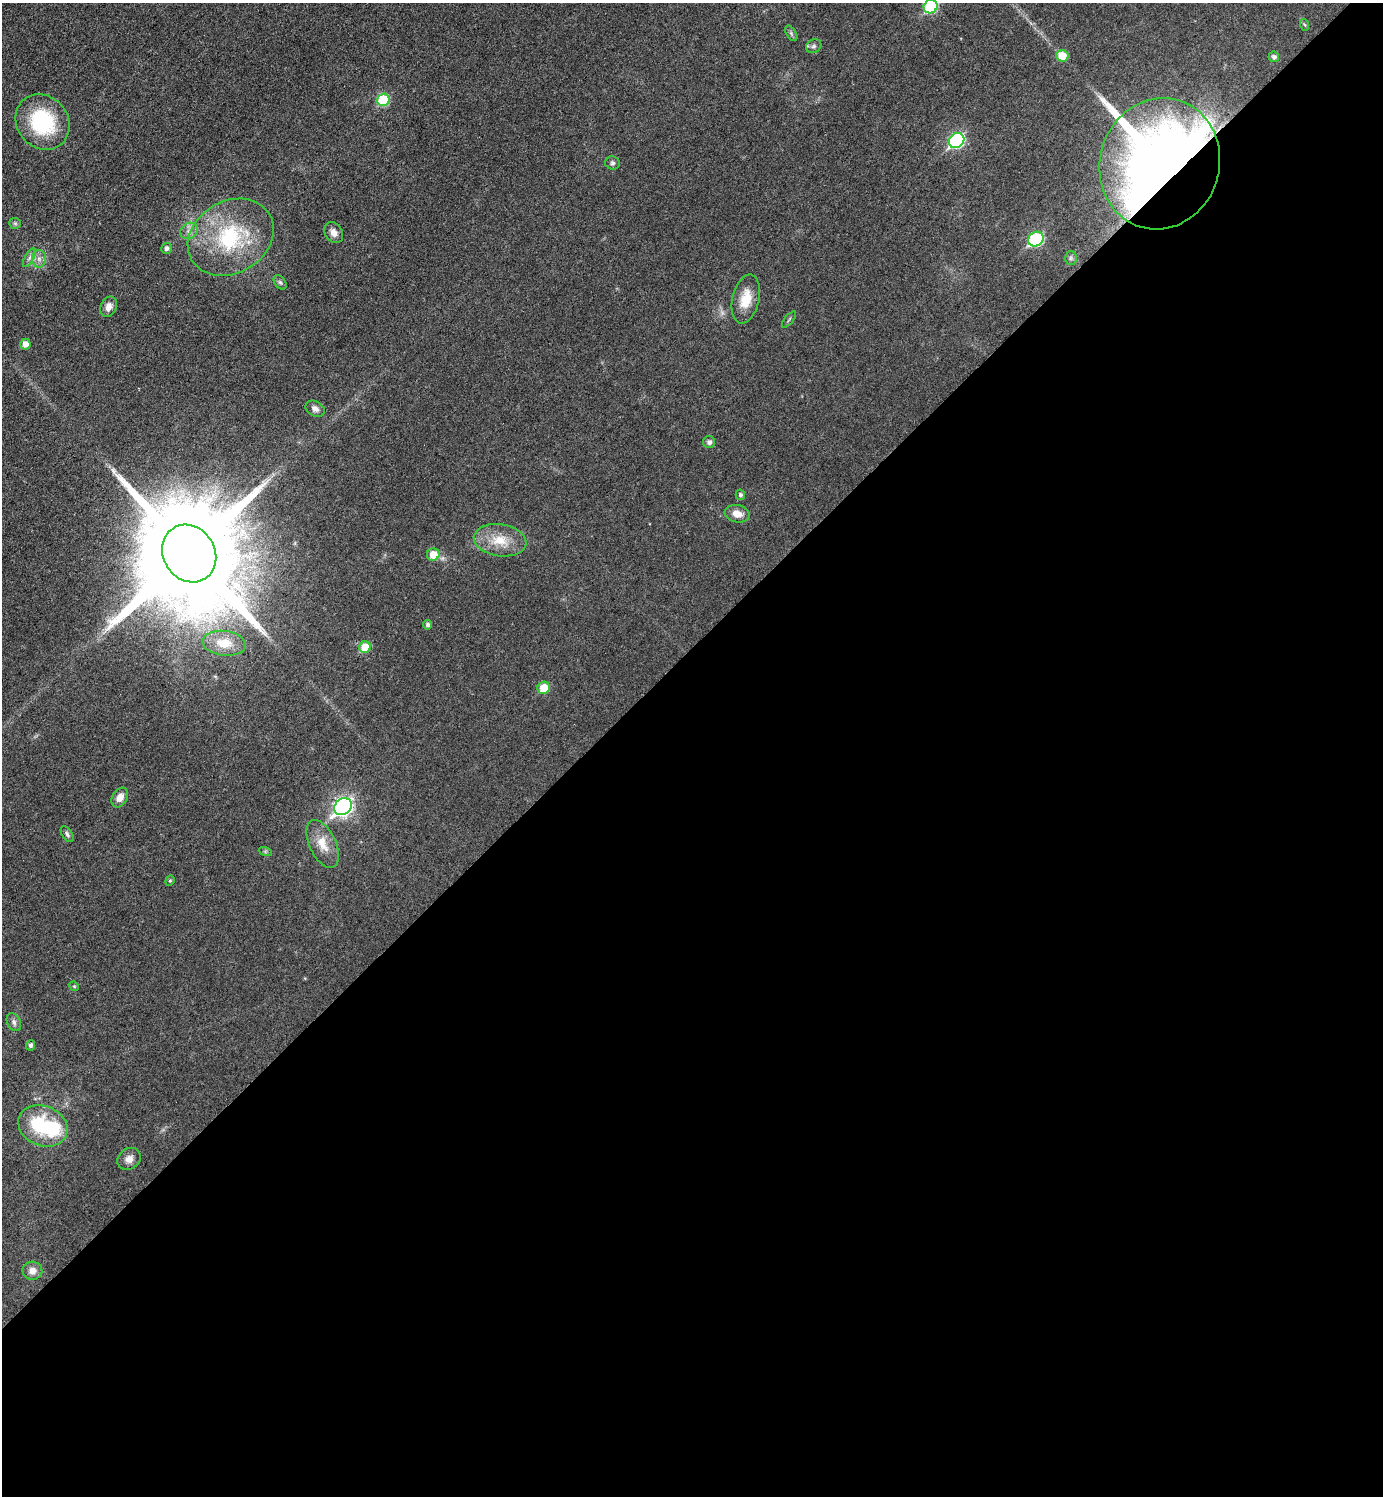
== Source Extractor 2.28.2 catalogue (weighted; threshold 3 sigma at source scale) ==
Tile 15 of 4 x 4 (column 3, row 4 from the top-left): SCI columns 3060-4440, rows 1-1494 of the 5975 x 5976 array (HDU 1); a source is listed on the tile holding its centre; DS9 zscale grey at full resolution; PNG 1385 x 1498 px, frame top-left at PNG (2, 3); each listed source drawn as its Kron ellipse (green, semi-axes under 4 px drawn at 4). Shown black and unused: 57% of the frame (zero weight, under 3 of 6 exposures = <1% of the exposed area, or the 3 px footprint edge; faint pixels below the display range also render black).
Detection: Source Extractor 2.28.2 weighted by HDU 2 'WHT'; one run over the whole footprint, this tile lists its part. Background 0.0329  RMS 0.0039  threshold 0.016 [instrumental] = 3 sigma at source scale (4.09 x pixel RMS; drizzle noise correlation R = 1.36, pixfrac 0.8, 0.05/0.05 arcsec/px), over >= 5 px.
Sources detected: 49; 1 inside a brighter object's white glare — neither listed nor drawn; the other 48 listed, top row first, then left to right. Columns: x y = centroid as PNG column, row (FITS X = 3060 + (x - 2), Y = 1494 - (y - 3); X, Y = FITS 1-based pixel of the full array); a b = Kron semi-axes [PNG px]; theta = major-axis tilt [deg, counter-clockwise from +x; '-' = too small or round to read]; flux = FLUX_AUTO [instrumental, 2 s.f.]
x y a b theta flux
931 7 7 6 - 28
1305 25 6 4 -70 0.47
791 33 8 5 -59 0.8
814 46 8 6 34 1.1
1062 56 6 6 - 8.3
1274 57 5 5 - 1.1
383 100 6 6 - 19
42 122 29 25 -52 30
956 140 8 7 - 57
612 163 7 6 - 0.89
1160 164 66 60 72 560
15 223 6 5 - 0.66
189 231 9 7 37 1.8
334 233 11 8 -57 2.4
231 237 45 36 31 37
1036 239 8 7 - 43
166 248 5 5 - 1.2
29 258 10 4 60 1.2
1071 258 6 6 - 0.84
39 259 9 7 -89 1.8
280 282 8 5 -53 0.83
746 299 25 13 77 7.8
109 307 10 8 66 2.5
789 320 10 3 51 0.56
25 344 5 5 - 2.7
315 409 10 7 -28 1.8
709 442 6 6 - 1.2
740 495 5 4 - 0.9
737 514 12 8 -12 3.5
500 540 26 16 -9 9.2
189 553 30 26 -57 13000
433 555 6 6 - 6.5
428 625 4 4 - 1
224 643 22 12 -7 7.5
365 647 6 5 - 9
544 688 6 6 - 7.3
120 797 10 7 59 3.3
343 807 9 8 - 130
67 834 9 5 -56 0.93
323 844 25 13 -65 6.7
265 851 6 4 -19 0.54
170 881 5 4 - 0.5
74 986 5 4 - 0.44
14 1022 9 6 -64 1.3
31 1045 5 4 - 1
43 1126 25 20 -22 27
129 1159 12 10 36 2.5
32 1271 10 9 - 2.7
Overlapping masked pixels (flux is a lower limit): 1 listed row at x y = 1160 164
Isophote crosses this tile's border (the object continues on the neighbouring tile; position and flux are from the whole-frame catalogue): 1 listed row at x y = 931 7